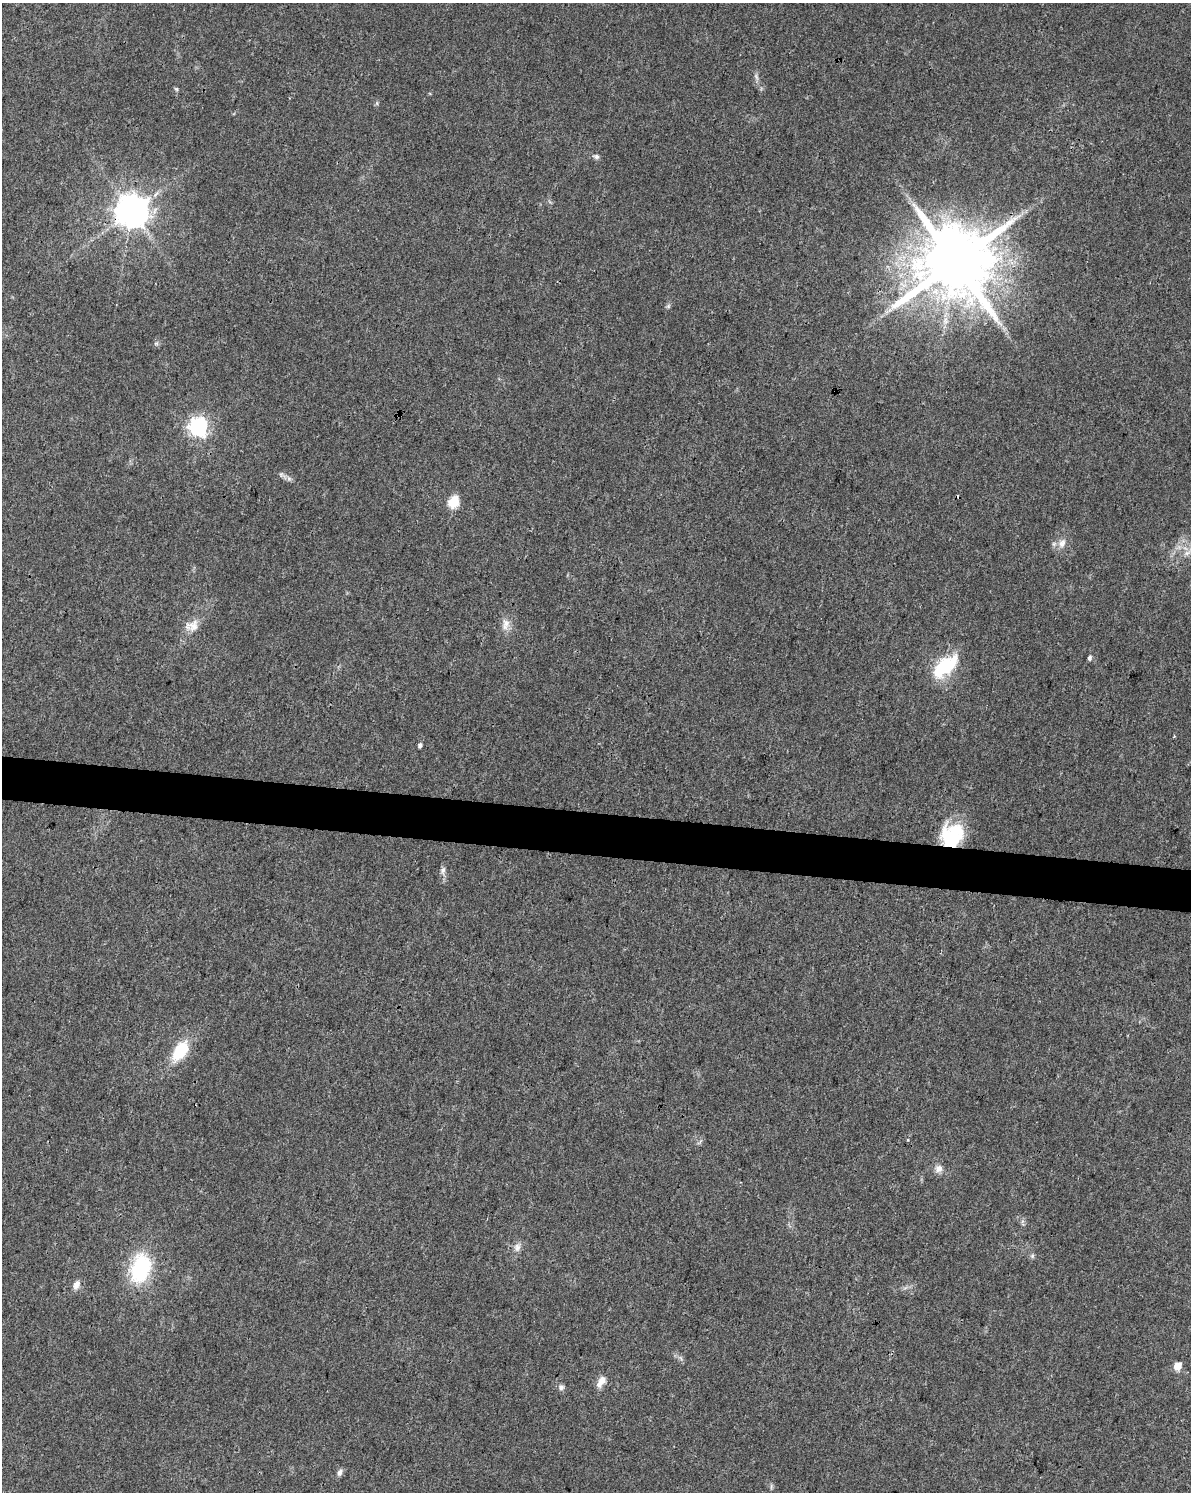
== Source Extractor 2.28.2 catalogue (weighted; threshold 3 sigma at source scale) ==
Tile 7 of 4 x 3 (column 3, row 2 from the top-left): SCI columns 2388-3576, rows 1776-3265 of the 4766 x 4982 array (HDU 1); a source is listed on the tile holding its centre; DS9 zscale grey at full resolution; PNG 1193 x 1494 px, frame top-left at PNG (2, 3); no overlay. Shown black and unused: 3% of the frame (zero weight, under 3 of 4 exposures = <1% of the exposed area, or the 3 px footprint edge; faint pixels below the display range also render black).
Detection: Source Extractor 2.28.2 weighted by HDU 2 'WHT'; one run over the whole footprint, this tile lists its part. Background 0.0281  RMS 0.0032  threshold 0.0146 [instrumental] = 3 sigma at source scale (4.5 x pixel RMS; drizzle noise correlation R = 1.50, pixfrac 1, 0.0396/0.0396 arcsec/px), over >= 5 px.
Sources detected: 33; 1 inside a brighter object's white glare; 1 cosmic-ray / hot-pixel residue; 1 long thin detection or spike segment (spike, bleed or trail) — not listed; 1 inside a brighter listed object's ellipse — not listed separately; the other 29 listed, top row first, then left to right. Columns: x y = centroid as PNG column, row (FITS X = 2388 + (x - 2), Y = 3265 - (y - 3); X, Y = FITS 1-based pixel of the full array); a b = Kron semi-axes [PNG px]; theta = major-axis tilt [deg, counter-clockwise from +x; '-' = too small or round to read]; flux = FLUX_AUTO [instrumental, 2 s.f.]
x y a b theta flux
176 89 6 4 -44 0.46
596 156 9 6 -21 0.93
131 211 9 9 - 650
955 262 19 17 41 3900
668 306 7 4 89 0.58
198 427 7 7 - 150
281 474 6 5 - 0.62
453 502 6 5 - 25
1062 543 14 10 58 2.7
1187 553 9 6 30 1.5
505 624 18 10 81 2.9
192 626 20 15 22 4.2
1089 658 5 4 - 0.81
945 666 35 16 41 17
1174 736 3 3 - 0.39
420 745 5 4 - 0.86
952 835 28 24 40 19
443 870 13 6 82 1.3
180 1051 23 13 56 12
939 1169 10 9 - 2
517 1247 12 9 80 1.9
1032 1256 6 5 - 0.6
140 1269 29 19 76 29
76 1285 11 7 63 2.1
1177 1366 5 5 - 8
602 1380 12 11 - 2.2
561 1387 8 7 - 1.1
340 1472 10 6 61 1.2
771 1486 9 3 85 0.52
Overlapping masked pixels (flux is a lower limit): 3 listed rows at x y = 131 211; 955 262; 952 835
Isophote crosses this tile's border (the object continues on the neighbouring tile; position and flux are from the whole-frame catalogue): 1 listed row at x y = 1187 553